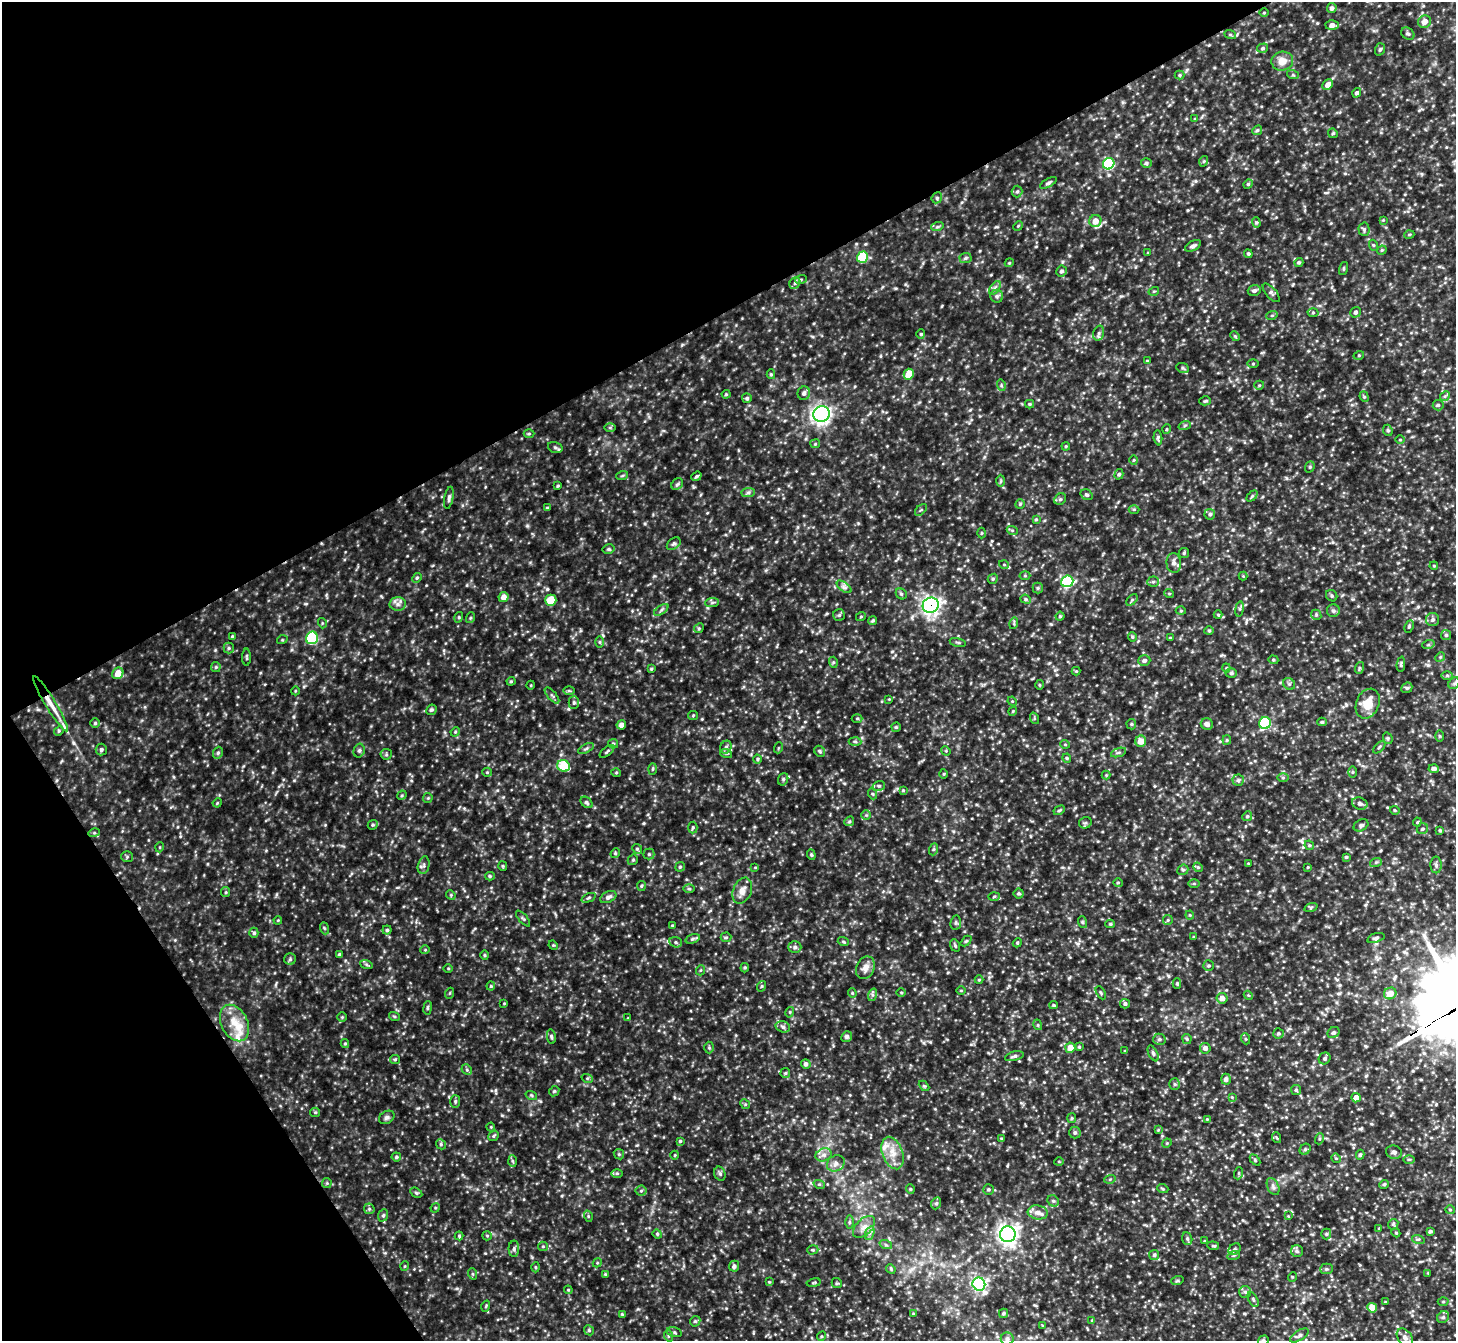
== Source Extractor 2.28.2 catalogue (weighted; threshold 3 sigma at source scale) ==
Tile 5 of 4 x 4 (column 1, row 2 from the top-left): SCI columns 2-1455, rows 2974-4312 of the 5816 x 5808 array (HDU 1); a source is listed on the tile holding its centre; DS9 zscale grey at full resolution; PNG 1458 x 1343 px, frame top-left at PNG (2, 2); each listed source drawn as its Kron ellipse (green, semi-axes under 4 px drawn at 4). Shown black and unused: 30% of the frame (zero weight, under 2 of 3 exposures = <1% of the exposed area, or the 3 px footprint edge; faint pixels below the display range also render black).
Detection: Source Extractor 2.28.2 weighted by HDU 2 'WHT'; one run over the whole footprint, this tile lists its part. Background 0.204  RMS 0.021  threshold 0.095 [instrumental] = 3 sigma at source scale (4.5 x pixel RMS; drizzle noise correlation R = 1.50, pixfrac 1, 0.05/0.05 arcsec/px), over >= 5 px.
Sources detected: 485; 4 inside a brighter listed object's ellipse — not listed separately; the other 481 listed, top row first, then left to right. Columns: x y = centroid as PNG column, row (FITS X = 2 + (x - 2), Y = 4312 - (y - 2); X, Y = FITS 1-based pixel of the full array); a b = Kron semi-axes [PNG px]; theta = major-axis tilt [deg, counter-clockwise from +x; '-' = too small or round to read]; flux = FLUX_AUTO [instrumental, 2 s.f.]
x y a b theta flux
1332 8 5 4 - 6.2
1264 13 5 3 - 1.6
1424 22 7 6 - 14
1332 25 6 5 - 13
1230 34 6 4 -20 2.7
1408 34 7 5 -36 4.3
1263 48 5 4 - 3.6
1380 49 6 5 - 3.8
1282 61 11 9 5 21
1180 75 5 4 - 2.6
1293 75 6 3 -18 2.4
1328 85 6 5 - 13
1357 93 5 4 - 5.3
1195 119 4 4 - 1.9
1257 130 5 4 - 2.9
1333 133 5 4 - 2.9
1204 161 5 3 - 2.1
1146 163 5 4 - 3.4
1109 164 6 5 - 170
1048 183 9 4 29 3.8
1248 184 5 4 - 2.6
1017 191 6 5 - 3.5
937 198 6 5 - 3.1
1383 220 4 4 - 1.6
1095 221 6 6 - 22
1256 223 5 4 - 2.7
1018 226 5 4 - 2
937 227 6 4 18 3.1
1364 229 6 5 - 4.1
1409 235 5 3 - 1.7
1373 245 5 3 - 2.2
1193 246 9 4 28 5.3
1382 250 5 4 - 2.1
1148 253 4 3 - 1.8
1248 254 4 3 - 2.6
862 257 6 5 - 92
965 258 6 5 - 3.3
1299 262 5 4 - 3.3
1009 263 4 3 - 1.9
1344 268 7 3 71 2.5
1061 271 5 5 - 4.6
801 279 6 4 20 2.7
795 283 6 5 - 3.9
995 288 8 4 54 5
1154 291 5 3 - 2
1254 291 6 5 - 5.2
1271 293 11 5 -49 5.1
997 296 6 6 - 4.9
1313 312 5 3 - 2.4
1355 312 5 5 - 5.4
1272 315 6 3 19 2.4
1099 333 8 5 73 4.7
921 334 4 4 - 2.5
1235 336 5 4 - 2.4
1359 355 5 3 - 1.8
1147 361 4 4 - 2.2
1253 363 5 3 - 2.1
1183 368 6 5 - 3.5
771 374 5 4 - 2.7
909 374 5 5 - 29
1001 385 6 3 -73 2.5
1259 385 5 4 - 2.4
804 393 7 6 - 6.6
726 394 4 4 - 2
1445 396 5 4 - 2.9
1364 397 5 4 - 2.9
747 398 5 5 - 3.7
1205 401 6 4 15 2.8
1030 404 4 4 - 2.2
1438 405 5 5 - 3.5
822 414 8 7 - 670
1185 425 6 4 20 3
610 428 6 4 1 2.6
1167 429 5 3 - 1.8
1388 430 6 4 -67 3.3
529 434 5 3 - 2
1158 438 7 4 -86 3.6
1400 440 5 3 - 1.7
815 444 5 4 - 2.4
1066 446 4 3 - 2.1
555 447 7 5 -17 4
1134 460 5 3 - 1.7
1310 467 6 4 69 3.1
1119 474 5 4 - 3.5
622 476 6 3 19 2.4
696 476 5 4 - 3.4
1001 481 6 4 89 2.6
677 484 6 5 - 3.7
558 486 3 2 - 2.3
748 492 7 4 1 3.9
1087 495 6 5 - 3.6
1252 496 6 4 46 2.8
449 498 11 4 80 5
1060 499 6 5 - 3.8
1020 504 5 4 - 2.5
547 508 4 3 - 2.9
1134 509 5 3 - 2.2
921 510 7 3 45 2
1210 514 5 5 - 4.2
1036 519 4 4 - 2.5
1012 530 5 3 - 2.7
981 533 5 3 - 1.8
674 544 8 5 39 4.2
609 549 6 4 12 3.4
1184 553 5 5 - 2.9
1174 563 10 7 -85 9.4
1004 565 5 3 - 2
1434 566 4 3 - 1.7
1025 576 5 3 - 2.3
1243 576 4 4 - 1.9
417 578 5 4 - 2.6
993 579 5 4 - 3.2
1067 581 6 5 - 200
1153 582 6 5 - 3.8
844 587 8 4 -37 5.6
1038 588 5 5 - 3.1
1169 593 5 3 - 2
901 594 6 5 - 3.5
1332 596 6 5 - 3.4
503 597 5 5 - 12
1026 599 5 4 - 3
551 600 5 5 - 36
1132 600 7 4 46 3.1
712 602 7 4 1 3.9
398 604 8 6 1 7.9
931 605 8 7 - 630
1240 609 7 4 82 3.8
661 610 8 4 36 4.2
1181 611 5 3 - 1.9
1333 611 6 6 - 5.4
839 615 6 6 - 3.7
1218 615 4 4 - 2.1
1316 615 5 4 - 3.1
861 616 5 3 - 1.8
1060 616 4 4 - 2.5
459 617 5 3 - 1.9
470 618 5 3 - 2.5
1433 619 6 6 - 5.3
873 620 4 4 - 2.9
322 623 5 3 - 1.9
1014 623 6 4 74 2.5
1409 627 6 4 64 2.7
699 628 5 4 - 2.4
1209 631 4 4 - 2.4
1446 635 5 5 - 3.3
232 636 4 3 - 2
1132 637 5 4 - 2.2
312 638 6 5 - 160
1170 638 3 3 - 2.4
282 640 5 3 - 1.8
600 642 6 4 -89 2.5
958 642 8 3 -13 2.9
1428 645 6 4 19 3
229 648 5 5 - 3.1
247 657 8 3 -90 3
1440 657 5 4 - 2.6
1144 660 6 5 - 6
1273 660 5 4 - 2.5
833 662 5 3 - 2.4
1401 664 8 4 86 3.3
216 667 5 5 - 2.7
1226 668 4 4 - 2.1
1359 668 6 4 73 3
651 669 4 3 - 2.1
1076 671 4 4 - 1.9
118 673 6 5 - 25
1231 673 5 4 - 3.3
1447 675 6 4 1 3
511 681 4 4 - 2.2
1454 683 6 5 - 3.3
1289 684 6 5 - 4
531 685 4 3 - 1.7
1040 685 5 3 - 2.2
1407 688 6 5 - 3.2
295 691 4 3 - 1.6
569 691 5 3 - 2.5
552 695 10 3 -50 3.8
889 699 4 3 - 1.6
1012 701 5 4 - 1.9
574 703 6 5 - 3.5
51 704 32 5 -59 30
1368 704 15 11 67 35
431 710 5 5 - 3.6
1013 711 4 3 - 1.9
693 715 5 4 - 2.2
857 718 5 3 - 2.2
1034 718 6 3 -72 2.2
1322 722 5 4 - 3.1
95 723 4 4 - 2.8
1265 723 6 5 - 160
1131 724 5 5 - 2.8
1207 724 6 5 - 7.6
621 725 4 4 - 9.8
896 727 4 4 - 2.8
59 731 5 4 - 2.5
455 732 5 4 - 2.3
1440 736 5 3 - 2.2
1388 738 6 4 -71 3.2
1227 740 5 4 - 2.4
855 741 6 4 -2 3
1141 741 5 5 - 21
613 744 5 4 - 2.7
1065 744 5 3 - 1.6
726 747 6 5 - 4.8
1379 747 8 3 46 2.6
586 748 8 4 26 3.6
778 748 5 3 - 2.1
101 750 6 5 - 4.9
359 751 7 5 74 4.4
607 751 9 3 38 3.2
820 751 6 5 - 3
946 751 5 4 - 1.9
1119 752 8 3 19 3.3
218 753 6 4 68 3.4
726 753 6 3 -18 2.5
386 754 5 5 - 3.2
1067 758 4 4 - 2.5
757 759 4 4 - 2.3
563 766 6 5 - 55
653 769 5 3 - 2.2
1434 769 5 4 - 7.4
487 772 5 4 - 2.3
1352 772 5 3 - 2.3
616 773 5 3 - 1.9
944 774 5 3 - 1.9
1106 775 4 4 - 2.1
1283 778 6 4 0 2.9
783 779 6 5 - 3.7
1238 780 5 5 - 3.9
879 786 6 5 - 3.8
903 790 4 4 - 2.1
873 794 5 3 - 2.4
402 795 5 4 - 2.3
428 798 5 5 - 2.4
587 802 7 5 -41 3.6
217 803 5 3 - 1.9
1360 803 8 6 -21 5.8
1059 810 6 4 29 2.9
1395 810 5 3 - 2.2
866 815 5 5 - 2.9
1247 816 5 4 - 3.1
849 821 5 4 - 2.7
1417 822 4 4 - 2
1085 823 6 6 - 4.1
373 825 5 4 - 2.7
1361 825 8 5 28 4.2
693 827 6 4 87 3.3
1422 829 6 5 - 3.7
1440 830 4 3 - 2.4
94 833 5 3 - 2.3
1309 845 5 4 - 2.3
160 847 5 3 - 1.7
637 849 5 4 - 3.1
934 849 6 4 70 2.5
615 853 5 4 - 2.6
649 854 5 5 - 3.4
811 855 5 4 - 2.6
127 857 6 5 - 2.9
1346 857 4 4 - 2.6
633 860 5 4 - 2.9
1376 862 6 4 19 2.7
1248 863 3 2 - 1.2
424 865 9 5 77 5.8
1436 865 8 5 -89 5
503 866 5 4 - 2.4
680 867 5 4 - 3
755 867 4 3 - 1.8
1198 867 5 4 - 2.7
1308 867 4 3 - 1.7
1183 870 5 5 - 3.3
490 876 5 4 - 3
1118 883 5 4 - 2.5
1194 883 5 4 - 2.2
641 886 5 4 - 2.4
689 889 6 4 -1 2.6
742 891 13 9 67 15
226 892 5 4 - 2.5
1019 893 5 5 - 3.6
451 895 5 4 - 2.1
994 896 5 4 - 2.5
608 897 8 5 27 7.7
589 898 7 4 21 3.2
1311 907 7 4 18 3
1190 915 4 4 - 2
523 919 10 3 -50 3
278 920 4 3 - 1.8
1168 920 5 5 - 2.7
1082 922 6 4 -71 2.4
956 923 7 5 82 3.5
1110 924 5 4 - 2.8
672 925 3 3 - 2
324 928 6 4 -71 2.6
387 930 4 4 - 3.1
254 933 5 4 - 3.5
726 937 5 4 - 2.8
1194 937 4 3 - 2
1376 938 9 4 17 4.3
693 939 7 4 20 3.9
966 941 6 4 44 2.6
676 942 6 5 - 4.4
843 942 6 3 -20 2.3
1017 943 5 3 - 2.1
553 945 5 4 - 2
955 945 6 4 -70 2.8
795 947 6 5 - 5.1
425 950 5 3 - 1.6
339 955 3 3 - 3.9
485 955 4 4 - 2.4
290 959 6 5 - 4
366 964 6 4 -19 2.9
1209 966 5 5 - 3
448 968 5 3 - 2
745 968 5 4 - 2.5
865 968 11 9 66 14
701 970 5 3 - 1.9
979 980 4 4 - 2
1177 984 5 4 - 2.4
491 986 4 4 - 2.4
762 986 5 3 - 2.1
961 990 5 3 - 1.8
450 993 5 3 - 1.8
852 993 4 4 - 2.1
901 993 5 3 - 1.9
1101 993 7 3 -61 2.2
1390 993 6 5 - 20
872 995 6 4 71 3.5
1248 995 4 3 - 1.9
1222 998 6 5 - 12
504 1003 4 3 - 1.4
1125 1004 5 4 - 4.5
1053 1005 4 4 - 2.3
428 1008 7 3 81 2.8
790 1012 5 3 - 2
394 1016 5 3 - 2.5
342 1017 5 5 - 2.5
628 1018 3 3 - 1.4
235 1023 19 13 -63 37
1038 1025 5 3 - 2
783 1027 7 5 -18 5.2
1278 1033 5 5 - 3.8
1334 1033 6 5 - 4.1
551 1037 7 4 -80 3.9
847 1037 5 5 - 4.6
1159 1039 6 5 - 4.4
1187 1039 5 4 - 2.5
1246 1039 6 3 -71 2.3
345 1044 4 4 - 2.5
1079 1047 4 4 - 2.3
709 1048 6 5 - 2.8
1070 1048 5 5 - 22
1205 1048 5 5 - 7.7
1125 1051 3 3 - 1.5
1153 1053 8 4 -63 4
1014 1056 9 4 14 5
1325 1058 6 5 - 4.6
395 1059 5 4 - 2.3
806 1064 5 5 - 6.3
467 1070 6 4 -46 3.3
785 1073 5 5 - 2.8
587 1078 6 3 -18 2.4
1226 1079 5 5 - 5.1
1175 1084 6 5 - 3.4
924 1086 6 4 -43 2.4
1296 1090 5 5 - 3
554 1091 5 4 - 2.7
531 1095 6 3 -18 2.8
1232 1097 4 4 - 1.8
1356 1098 5 4 - 16
455 1101 6 5 - 3.5
745 1104 5 4 - 2.4
315 1112 5 4 - 2.5
387 1117 8 6 32 5.3
1072 1118 5 4 - 2.4
1207 1119 3 3 - 1.6
491 1127 4 4 - 1.9
1158 1130 4 4 - 1.7
1075 1133 6 6 - 4.5
493 1136 6 4 39 2.9
1277 1138 5 3 - 1.9
1001 1139 3 3 - 2.1
1319 1139 5 3 - 2.5
680 1141 4 4 - 2.5
1167 1143 5 3 - 1.9
441 1144 5 4 - 2.9
1305 1149 6 5 - 3.4
1394 1152 8 6 -19 5.7
892 1153 17 10 -69 26
619 1154 5 5 - 2.8
675 1155 4 3 - 1.4
824 1155 8 6 20 7.4
1360 1155 5 4 - 3.3
396 1157 5 4 - 3.7
1336 1158 5 4 - 2.2
1409 1159 5 3 - 2.2
1255 1160 6 4 -47 2.6
512 1161 6 4 -87 2.9
1059 1161 5 3 - 2
836 1163 9 7 30 9.8
617 1173 6 4 0 3
1239 1173 6 4 71 2.3
720 1174 7 5 -73 4.6
1110 1179 5 3 - 2.2
327 1183 5 5 - 2.6
819 1184 6 3 -18 2.5
1384 1184 5 4 - 2.5
1273 1187 9 5 -65 5.9
910 1189 4 4 - 2.3
988 1189 5 5 - 3.7
1163 1189 5 3 - 2.1
641 1191 5 5 - 3.3
416 1193 6 4 -31 2.8
1053 1201 6 5 - 3.5
936 1203 6 5 - 3.3
435 1208 5 4 - 2.3
369 1209 6 5 - 3.2
1450 1210 5 4 - 2.4
1038 1212 10 7 -8 13
383 1215 6 5 - 3.6
588 1216 5 3 - 2.3
1288 1216 4 4 - 1.7
849 1222 6 4 90 3.4
1393 1224 6 4 45 2.9
864 1227 13 8 45 15
1379 1228 4 3 - 1.5
1430 1231 4 3 - 3.1
870 1233 7 4 71 5.7
1396 1233 4 3 - 1.8
657 1234 5 4 - 2.7
1008 1234 8 8 - 970
1326 1234 5 5 - 3.1
459 1236 4 4 - 2.5
487 1236 5 4 - 2.2
1187 1239 6 5 - 3.7
1418 1239 6 4 -16 2.9
1205 1241 3 3 - 1.9
886 1245 6 4 -18 3.2
543 1246 5 4 - 2.7
1213 1246 6 4 -6 2.5
514 1249 8 5 88 4.8
1235 1249 7 5 35 3.7
813 1250 6 4 18 2.8
1297 1251 6 6 - 4.7
1154 1255 5 5 - 3.4
1234 1255 6 4 18 2.9
597 1263 5 3 - 2.1
405 1266 5 3 - 1.7
734 1266 5 5 - 5.1
535 1267 5 3 - 2
891 1269 5 4 - 2.3
1326 1269 6 5 - 3.5
1428 1273 3 3 - 1.5
473 1274 6 3 -71 2.3
605 1274 4 4 - 1.8
1292 1277 5 3 - 1.7
1177 1281 6 4 18 2.6
769 1282 4 4 - 1.7
814 1283 7 3 10 2.3
837 1283 5 4 - 2.7
979 1284 6 6 - 450
568 1290 4 4 - 2
1245 1292 6 6 - 4.4
1253 1299 8 4 -63 3.7
1385 1302 3 3 - 2.1
1443 1302 5 3 - 2.2
486 1306 5 3 - 2.1
1372 1308 5 4 - 28
913 1313 3 3 - 1.6
1003 1313 5 4 - 3.3
622 1314 4 3 - 2.3
1443 1317 6 5 - 4.1
1092 1320 4 3 - 1.9
695 1321 5 5 - 3.3
1043 1326 4 3 - 1.9
589 1330 5 4 - 3
674 1332 7 5 -16 3.8
1299 1335 10 5 31 5.4
669 1336 6 3 -71 2.7
821 1336 5 4 - 2.4
1405 1338 10 7 -52 7.9
1007 1339 6 6 - 5.8
1263 1340 5 4 - 3
Overlapping masked pixels (flux is a lower limit): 2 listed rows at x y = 931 605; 51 704
Isophote crosses this tile's border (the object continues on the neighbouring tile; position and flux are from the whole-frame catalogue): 2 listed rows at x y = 1299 1335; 1263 1340
Unlisted compact peaks at least as high as the median listed source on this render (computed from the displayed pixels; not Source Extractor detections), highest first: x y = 603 635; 974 946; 1069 978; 727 458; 527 526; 215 650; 682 345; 1051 624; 930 1042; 644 823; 1019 276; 382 996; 589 825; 418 1108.